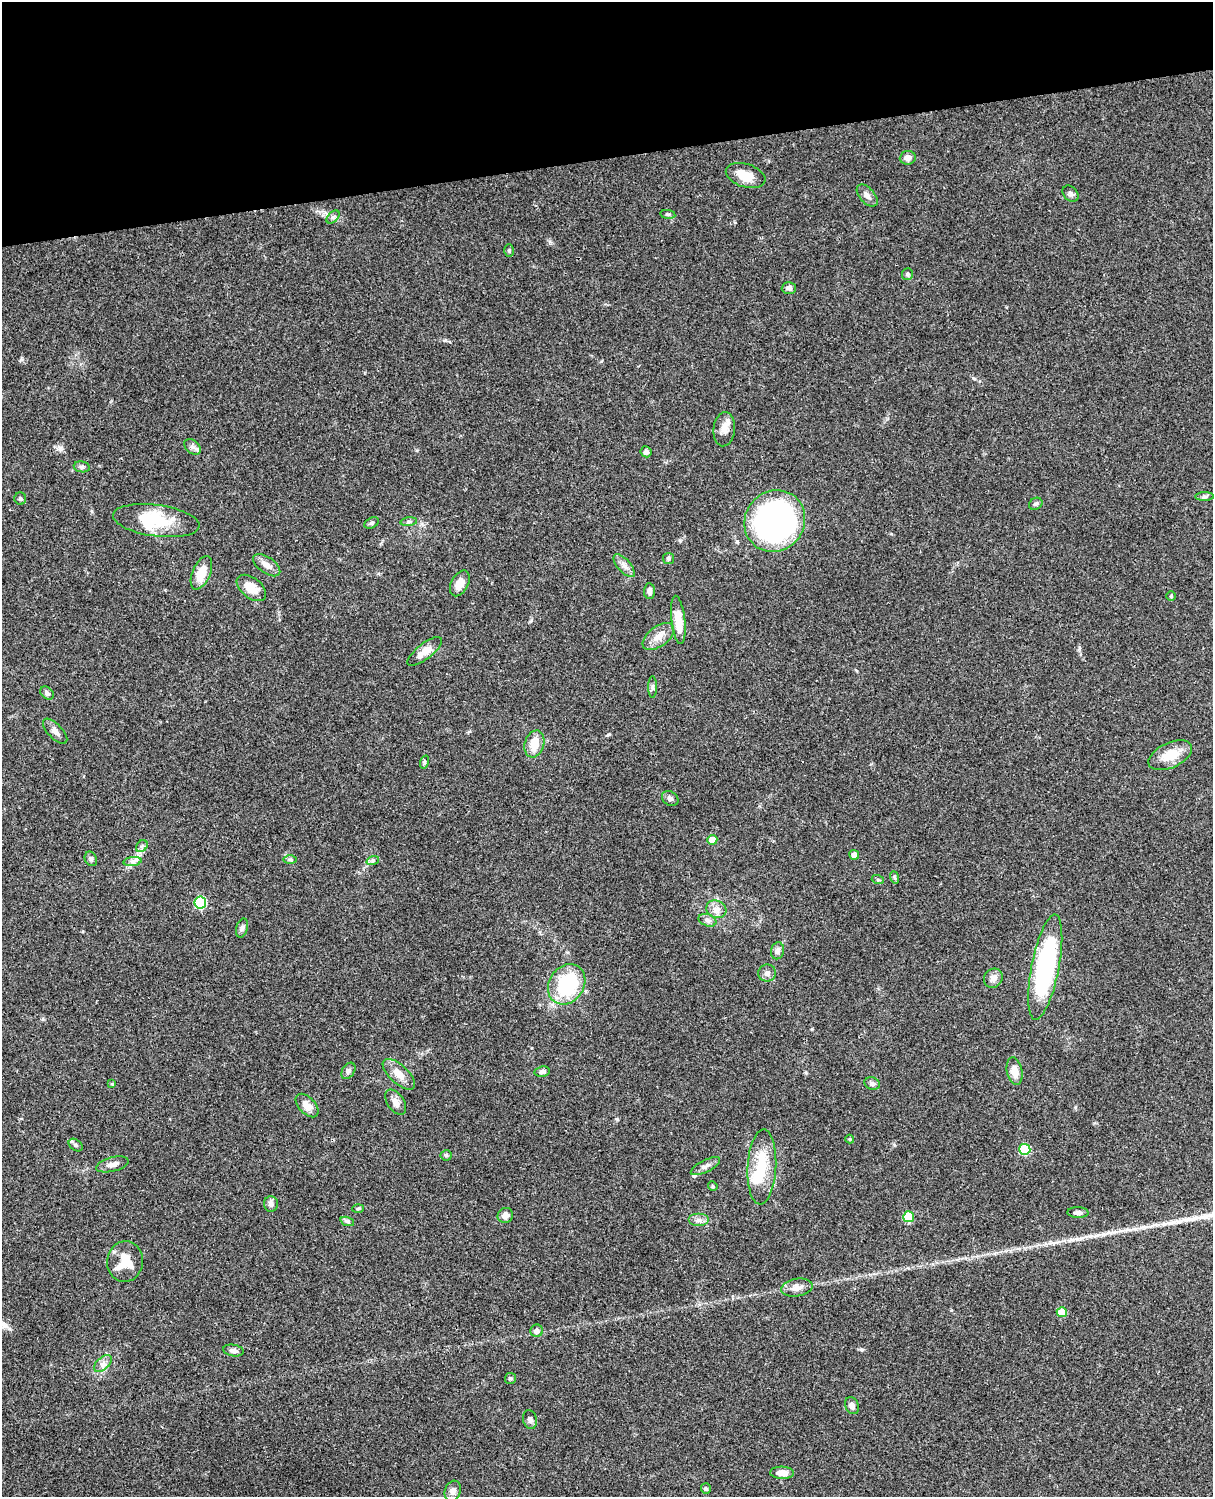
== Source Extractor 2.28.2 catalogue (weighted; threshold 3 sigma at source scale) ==
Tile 3 of 4 x 3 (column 3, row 1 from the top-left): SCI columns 2546-3756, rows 3269-4763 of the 5087 x 4928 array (HDU 1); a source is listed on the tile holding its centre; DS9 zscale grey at full resolution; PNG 1215 x 1499 px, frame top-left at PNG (2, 2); each listed source drawn as its Kron ellipse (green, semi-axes under 4 px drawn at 4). Shown black and unused: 10% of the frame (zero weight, under 3 of 4 exposures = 6% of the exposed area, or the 3 px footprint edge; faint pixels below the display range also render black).
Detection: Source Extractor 2.28.2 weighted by HDU 2 'WHT'; one run over the whole footprint, this tile lists its part. Background 0.0804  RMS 0.0059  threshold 0.0263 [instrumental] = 3 sigma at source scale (4.5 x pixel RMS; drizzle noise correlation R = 1.50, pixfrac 1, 0.05/0.05 arcsec/px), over >= 5 px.
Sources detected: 93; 2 inside a brighter object's white glare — neither listed nor drawn; the other 91 listed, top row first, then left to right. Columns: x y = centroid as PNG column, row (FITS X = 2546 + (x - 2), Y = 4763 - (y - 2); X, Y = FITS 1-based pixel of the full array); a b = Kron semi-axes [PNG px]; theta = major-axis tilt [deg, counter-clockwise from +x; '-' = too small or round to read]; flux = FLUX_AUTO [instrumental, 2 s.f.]
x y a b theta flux
908 158 8 7 - 3.2
746 176 20 11 -18 8.8
1071 194 9 7 -47 1.6
867 195 13 7 -48 2.7
668 214 8 4 -7 0.95
333 217 8 4 44 1.3
509 251 6 5 - 0.76
907 274 6 5 - 0.99
789 288 7 6 - 1.9
724 429 17 11 84 5
192 447 9 6 -41 2
646 452 5 5 - 1.6
82 467 8 5 -10 1.3
1205 497 9 4 1 1.4
20 499 6 6 - 1.2
1036 504 7 5 32 1.3
156 521 43 15 -8 23
775 521 32 29 50 190
409 522 8 4 8 1.1
371 523 8 5 27 1
668 558 5 5 - 0.93
267 565 15 8 -35 3.8
624 566 14 6 -48 3.1
201 573 18 9 66 9.4
460 583 14 8 61 6
251 588 17 10 -39 7.4
649 591 7 5 88 1.9
1171 596 5 4 - 0.65
678 620 24 7 -83 11
658 636 18 10 37 5.6
425 651 21 7 38 6.8
653 687 11 4 90 1.3
47 693 7 5 -44 1.6
55 731 16 7 -47 3
534 744 14 9 74 9
1170 755 23 12 25 12
424 762 7 4 72 0.76
670 799 9 7 -35 1.7
712 840 5 5 - 8.4
142 846 6 5 - 1.4
854 855 5 5 - 2.6
91 859 7 6 - 1.3
290 859 7 4 0 0.99
373 860 6 4 19 1.1
132 862 9 4 8 1.7
894 877 6 4 -71 0.83
878 880 6 4 -18 0.79
200 903 6 6 - 45
716 909 10 8 -26 3.5
707 920 9 6 -19 1.9
242 928 10 5 74 1.6
778 951 8 6 78 2.3
1045 967 53 14 79 90
767 973 9 8 - 2.3
993 978 10 9 - 3.4
567 984 21 17 56 42
348 1071 9 6 56 1.7
1014 1071 14 7 -79 6.3
542 1072 8 5 8 1.7
399 1074 20 9 -43 6.1
872 1083 8 6 -22 1.7
112 1084 4 4 - 0.57
396 1102 14 8 -56 3.4
307 1105 14 8 -47 5.7
850 1139 4 4 - 0.65
76 1145 8 5 -37 1.3
1025 1149 5 5 - 32
446 1155 5 5 - 0.85
112 1164 17 7 14 3.3
705 1166 16 6 27 2.7
762 1167 37 14 87 21
713 1186 5 4 - 0.7
271 1204 8 7 - 1.9
358 1208 6 4 3 0.7
1078 1212 10 5 -2 2.1
505 1215 8 7 - 3
909 1217 5 5 - 18
699 1220 10 6 0 2.4
347 1221 7 4 -18 1.1
125 1261 20 18 82 14
797 1287 16 9 10 4.5
1062 1312 5 5 - 11
537 1331 6 6 - 3
233 1350 10 5 -10 2.3
103 1364 11 6 43 2.6
510 1378 5 5 - 1
852 1406 9 6 -66 2.8
530 1419 9 7 -76 1.8
782 1473 12 6 -2 4.4
706 1488 5 5 - 1.2
453 1491 10 8 71 2.8
Unlisted compact peaks at least as high as the median listed source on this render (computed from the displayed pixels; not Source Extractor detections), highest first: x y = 861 1349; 60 448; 22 359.